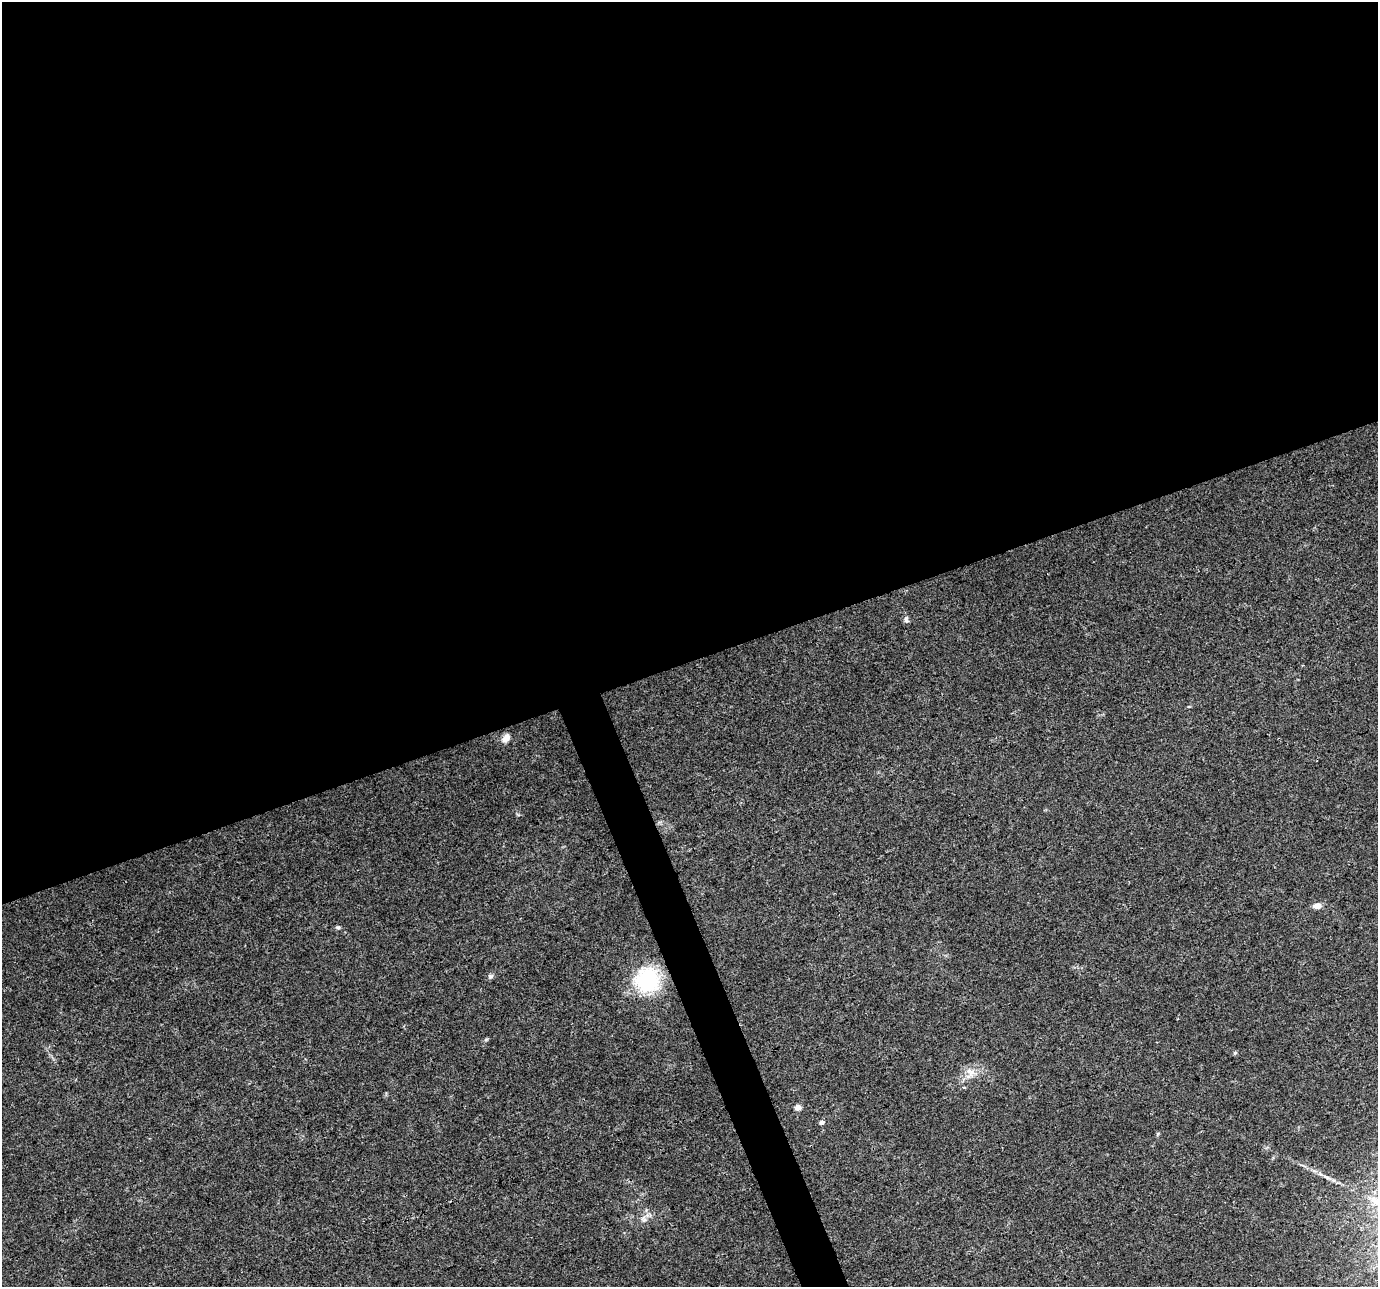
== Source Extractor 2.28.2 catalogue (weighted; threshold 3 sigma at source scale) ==
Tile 2 of 4 x 4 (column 2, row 1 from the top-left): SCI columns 1379-2754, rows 3987-5271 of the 5506 x 5346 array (HDU 1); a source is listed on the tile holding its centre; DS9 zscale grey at full resolution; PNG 1380 x 1289 px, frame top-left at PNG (2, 2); no overlay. Shown black and unused: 53% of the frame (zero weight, under 3 of 4 exposures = <1% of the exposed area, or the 3 px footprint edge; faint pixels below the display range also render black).
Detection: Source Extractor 2.28.2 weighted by HDU 2 'WHT'; one run over the whole footprint, this tile lists its part. Background 0.0199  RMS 0.003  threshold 0.0133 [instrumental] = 3 sigma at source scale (4.5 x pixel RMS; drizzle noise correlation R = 1.50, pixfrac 1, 0.0396/0.0396 arcsec/px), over >= 5 px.
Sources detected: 14; all 14 listed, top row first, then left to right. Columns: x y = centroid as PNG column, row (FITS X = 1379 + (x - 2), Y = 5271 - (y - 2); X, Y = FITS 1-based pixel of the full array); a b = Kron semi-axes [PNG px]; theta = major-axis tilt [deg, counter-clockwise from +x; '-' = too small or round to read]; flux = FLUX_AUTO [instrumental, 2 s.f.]
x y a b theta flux
906 619 10 5 85 0.76
506 738 10 7 52 2.1
1317 906 9 6 5 1.9
338 927 6 5 - 0.52
490 977 8 5 6 0.64
648 980 31 30 - 20
486 1040 6 4 2 0.39
1235 1053 5 4 - 0.41
970 1073 17 11 86 3.2
798 1107 4 4 - 2.9
822 1122 5 4 - 0.95
1158 1133 6 3 19 0.32
1326 1177 14 3 -30 1.1
644 1219 10 7 -72 1.3